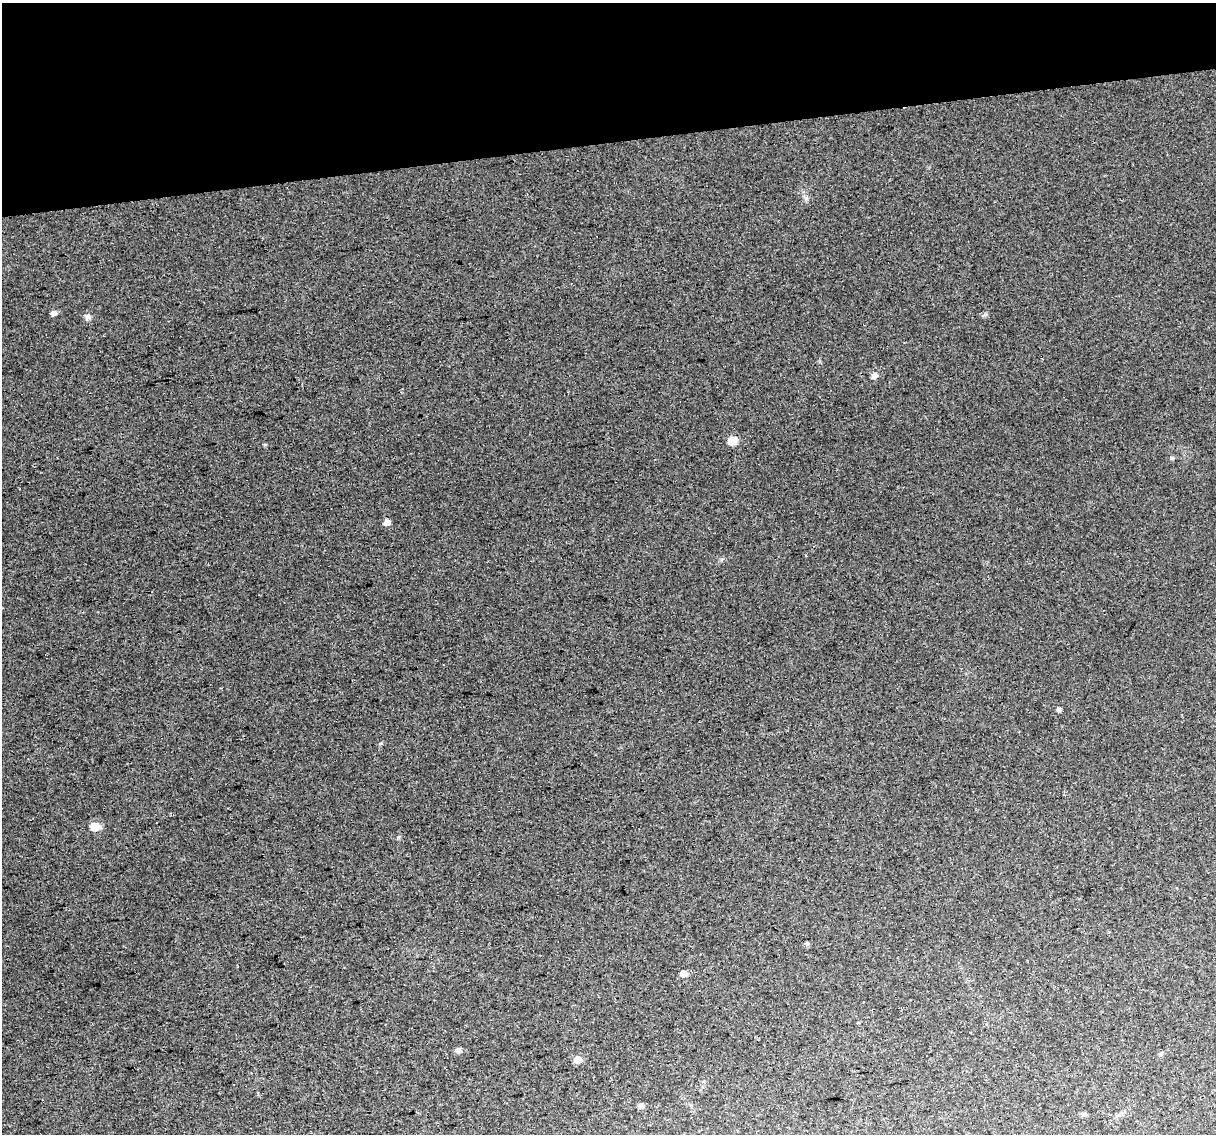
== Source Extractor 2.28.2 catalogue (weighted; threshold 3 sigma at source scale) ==
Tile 3 of 4 x 4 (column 3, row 1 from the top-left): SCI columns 2470-3683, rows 3475-4606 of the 4939 x 4638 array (HDU 1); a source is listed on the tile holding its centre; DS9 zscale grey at full resolution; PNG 1218 x 1136 px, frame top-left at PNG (2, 3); no overlay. Shown black and unused: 12% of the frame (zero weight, under 2 of 3 exposures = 2% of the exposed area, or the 3 px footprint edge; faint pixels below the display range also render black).
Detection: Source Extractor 2.28.2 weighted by HDU 2 'WHT'; one run over the whole footprint, this tile lists its part. Background 0.0216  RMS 0.0096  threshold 0.0433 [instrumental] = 3 sigma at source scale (4.5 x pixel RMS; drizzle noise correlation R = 1.50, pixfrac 1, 0.0396/0.0396 arcsec/px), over >= 5 px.
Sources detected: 15; all 15 listed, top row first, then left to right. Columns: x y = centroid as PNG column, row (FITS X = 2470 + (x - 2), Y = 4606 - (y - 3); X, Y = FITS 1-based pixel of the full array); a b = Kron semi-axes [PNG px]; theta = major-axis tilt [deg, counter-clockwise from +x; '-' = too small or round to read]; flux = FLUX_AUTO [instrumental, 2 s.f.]
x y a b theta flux
54 313 6 5 - 4
88 317 8 7 - 2.8
875 375 7 6 - 3.6
732 441 7 7 - 14
265 444 5 3 - 0.89
1172 458 5 5 - 1.3
387 522 5 4 - 6.8
1059 709 5 5 - 2.1
381 743 5 3 - 1.1
95 827 6 5 - 32
684 973 6 5 - 8.4
459 1050 8 7 - 2.7
1161 1054 6 4 1 1.3
578 1059 6 5 - 13
641 1106 6 5 - 3.9
Unlisted compact peaks at least as high as the median listed source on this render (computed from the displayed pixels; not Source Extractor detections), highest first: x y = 398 837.